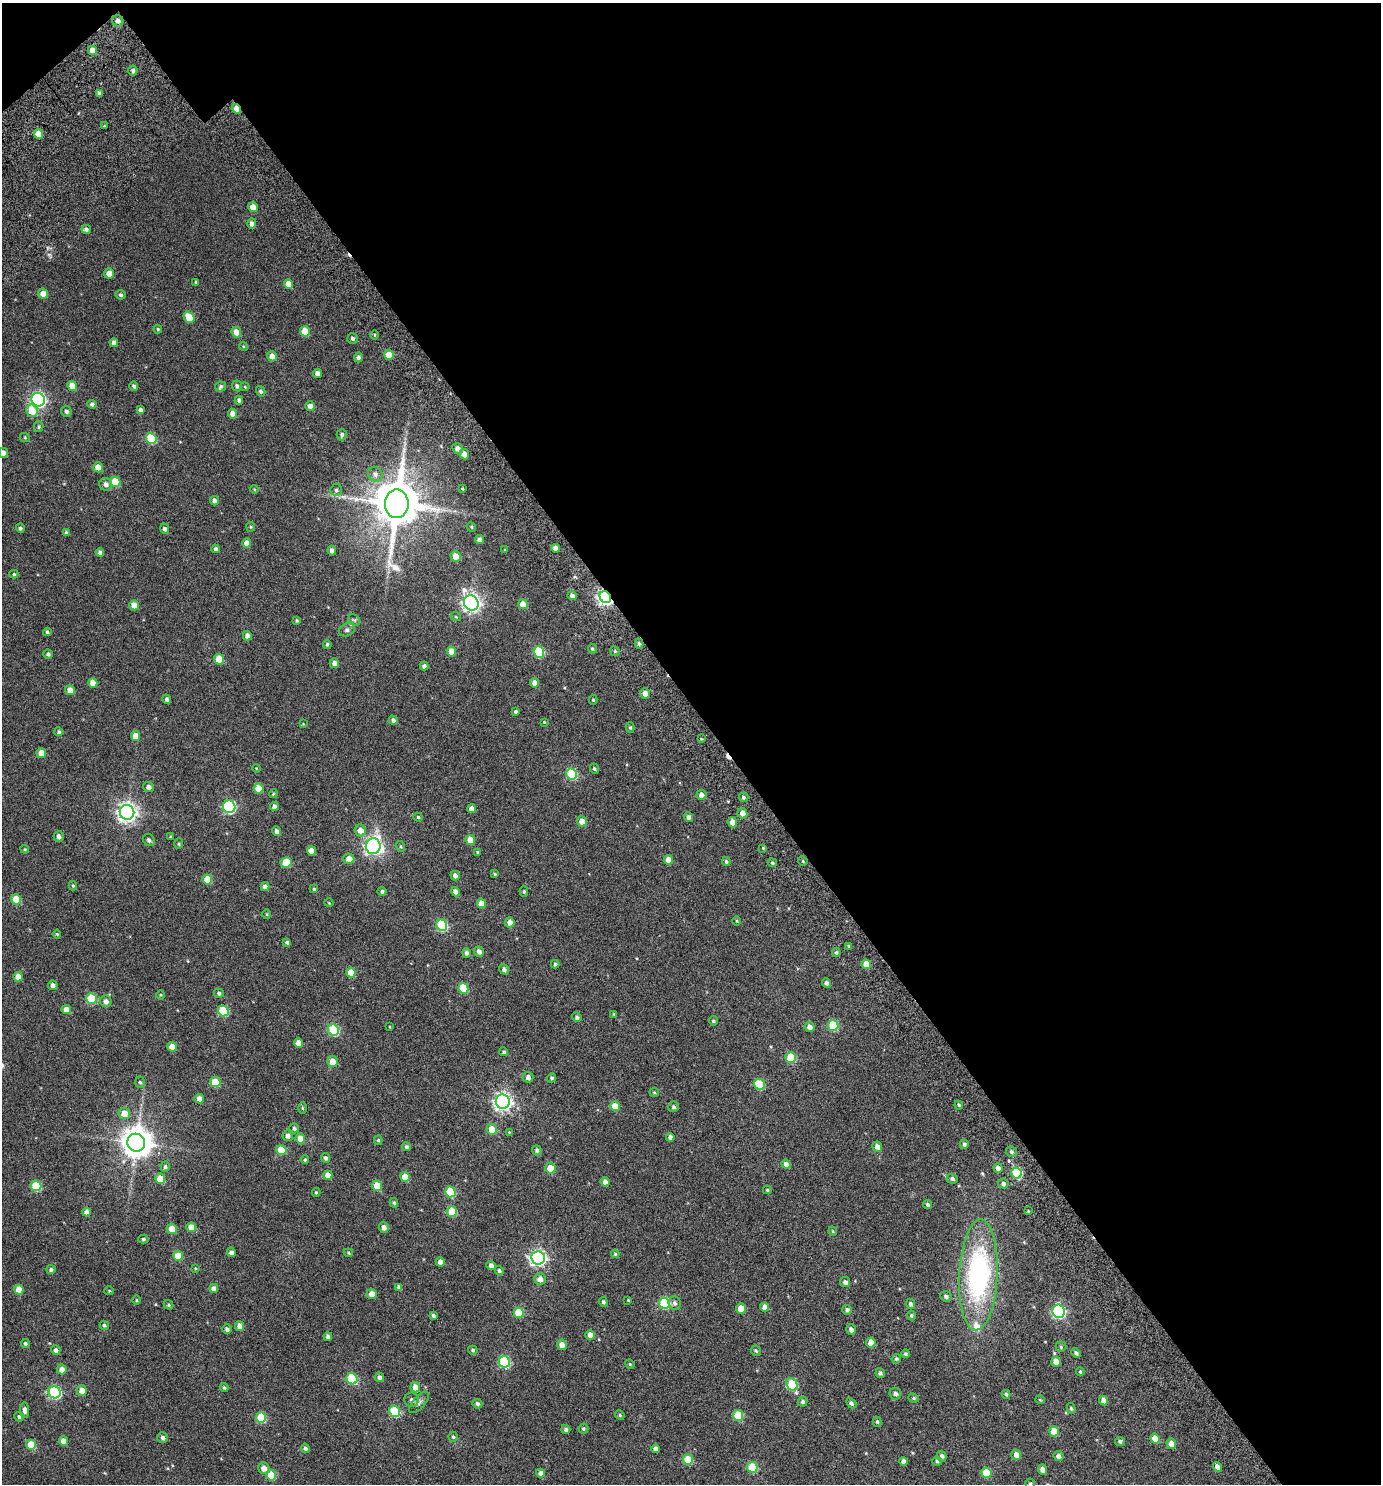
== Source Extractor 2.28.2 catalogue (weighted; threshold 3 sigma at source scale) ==
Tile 2 of 2 x 2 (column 2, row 1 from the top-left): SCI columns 1545-2923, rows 1633-3114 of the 3235 x 3254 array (HDU 1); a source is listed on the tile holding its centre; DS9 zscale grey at full resolution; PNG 1383 x 1486 px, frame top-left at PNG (2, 3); each listed source drawn as its Kron ellipse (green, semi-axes under 4 px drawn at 4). Shown black and unused: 48% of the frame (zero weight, under 3 of 6 exposures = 13% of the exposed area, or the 3 px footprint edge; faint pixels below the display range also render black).
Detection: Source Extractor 2.28.2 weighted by HDU 2 'WHT'; one run over the whole footprint, this tile lists its part. Background 0.0305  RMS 0.013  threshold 0.0541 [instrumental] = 3 sigma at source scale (4.09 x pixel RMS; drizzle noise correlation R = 1.36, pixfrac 0.8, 0.0396/0.0396 arcsec/px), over >= 5 px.
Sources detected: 359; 1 too faint to see at this stretch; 1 inside a brighter object's white glare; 2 cosmic-ray / hot-pixel residue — neither listed nor drawn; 3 inside a brighter listed object's ellipse — not listed separately; the other 352 listed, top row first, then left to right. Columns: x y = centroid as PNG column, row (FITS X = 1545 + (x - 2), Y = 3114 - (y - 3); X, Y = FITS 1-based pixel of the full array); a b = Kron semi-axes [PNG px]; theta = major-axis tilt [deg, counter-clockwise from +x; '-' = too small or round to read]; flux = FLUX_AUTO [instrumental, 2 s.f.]
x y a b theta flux
118 21 6 5 - 4.7
92 50 5 4 - 11
133 71 5 4 - 2.5
99 93 4 3 - 2.9
236 109 5 4 - 7.3
104 126 3 3 - 0.9
38 134 5 4 - 13
253 207 5 4 - 10
252 224 5 4 - 4
86 229 5 4 - 2.3
109 273 5 5 - 8.2
196 282 4 3 - 1.2
289 284 5 4 - 12
43 294 5 5 - 8.9
121 295 5 5 - 2.1
189 317 6 5 - 22
158 329 4 3 - 1.2
305 331 5 5 - 21
236 332 5 4 - 8.7
375 335 5 3 - 1.1
352 338 5 5 - 2.8
114 343 4 4 - 4
243 346 4 3 - 1.1
389 355 5 4 - 15
272 356 5 5 - 5.8
358 357 5 4 - 2.9
318 373 4 4 - 4.6
72 386 5 4 - 14
134 386 4 4 - 2.2
221 386 5 5 - 2.1
237 386 5 5 - 2.8
245 387 4 4 - 1.2
261 391 5 4 - 2.3
38 400 7 6 - 260
239 400 4 4 - 2.8
92 404 4 4 - 2.6
310 406 4 4 - 5.2
141 410 4 4 - 3.1
32 411 6 6 - 22
66 411 5 5 - 3.1
232 414 5 4 - 6.6
39 427 5 5 - 1.8
342 435 5 5 - 2.6
25 438 5 3 - 1.1
151 438 6 5 - 48
458 449 6 5 - 5.9
3 453 5 4 - 4.6
464 454 5 5 - 7.3
98 467 5 4 - 13
375 474 7 7 - 5.1
115 482 5 5 - 26
106 484 6 6 - 4.5
254 489 4 3 - 0.85
462 489 4 3 - 1.1
336 490 6 5 - 2.4
214 501 5 4 - 3.4
397 504 14 12 90 5100
251 527 5 4 - 1.3
471 527 5 4 - 1.2
20 528 4 4 - 2.2
165 529 5 4 - 2.9
66 533 4 4 - 1.8
479 540 4 4 - 3.9
247 543 4 4 - 7.4
555 548 4 4 - 5.1
215 549 4 4 - 2.4
505 550 4 3 - 0.89
332 551 5 4 - 4
100 553 4 4 - 3.4
455 556 5 5 - 10
14 574 4 4 - 1.5
572 596 4 4 - 3.8
605 597 6 5 - 310
471 603 8 7 - 420
523 604 5 5 - 13
134 605 5 5 - 10
456 617 5 3 - 0.92
297 620 4 4 - 1.4
354 620 6 5 - 1.9
347 630 8 6 27 3.3
47 632 4 3 - 1.8
247 636 4 4 - 5.2
327 644 4 3 - 1.5
639 644 5 4 - 2.2
592 649 5 4 - 1.8
451 651 5 4 - 11
615 651 5 4 - 1.4
539 652 6 5 - 51
48 654 5 4 - 2.5
219 659 5 5 - 22
334 663 5 5 - 5.3
424 666 4 4 - 3.2
93 683 5 4 - 10
535 683 4 4 - 6.6
70 690 5 4 - 8.8
645 694 5 4 - 7.6
167 699 5 4 - 2.8
593 700 5 4 - 1.3
516 711 4 3 - 2
393 720 5 4 - 3.2
544 722 4 4 - 0.92
303 724 4 4 - 0.89
630 727 5 4 - 1.4
59 732 4 4 - 2.1
135 736 5 4 - 11
701 739 4 3 - 0.99
41 753 5 4 - 9.3
256 768 4 3 - 0.83
594 769 5 4 - 1.8
571 774 5 5 - 59
148 787 5 5 - 3.9
258 788 5 5 - 15
273 794 4 3 - 1
701 795 5 5 - 5.9
744 797 5 4 - 2.3
274 806 4 4 - 4.3
229 807 6 6 - 130
471 809 4 4 - 5.4
127 812 7 7 - 540
742 813 5 5 - 8.4
418 817 4 4 - 1.3
689 817 5 4 - 3.6
582 821 5 5 - 11
733 822 5 4 - 11
360 830 6 5 - 7.9
277 831 5 4 - 4.5
59 836 5 5 - 4
170 837 4 3 - 1
149 840 6 5 - 2.2
470 840 5 4 - 14
179 844 5 4 - 1.5
373 846 8 7 - 340
400 846 5 3 - 1.1
763 848 3 3 - 1.1
25 849 4 4 - 1.2
311 851 4 4 - 7.7
477 852 3 3 - 0.91
349 859 5 5 - 8.5
668 860 5 4 - 10
803 861 5 4 - 1.3
286 862 5 5 - 23
726 862 4 4 - 2
772 863 5 4 - 1.6
494 874 3 3 - 1.2
455 876 5 4 - 4.4
207 879 5 5 - 21
73 886 4 3 - 1.4
265 887 4 4 - 4.3
314 889 4 4 - 1.4
382 891 4 4 - 2.4
524 891 5 4 - 1.5
456 892 5 4 - 5.5
16 899 5 5 - 21
329 903 4 3 - 0.72
481 903 5 4 - 11
267 914 5 3 - 1
737 921 5 3 - 1
510 922 5 5 - 7.5
442 925 6 5 - 71
57 934 4 4 - 1.3
287 942 4 4 - 2.4
849 946 4 4 - 1.2
479 951 5 4 - 4.7
466 953 5 4 - 2.9
836 953 4 4 - 1.9
555 964 4 3 - 2.2
866 964 5 4 - 15
504 969 5 4 - 3.2
351 973 5 4 - 16
18 977 5 4 - 11
826 983 5 4 - 3.2
53 985 5 4 - 3.9
463 988 5 5 - 33
219 993 5 4 - 2.5
161 995 5 3 - 0.95
91 999 5 5 - 44
106 1001 6 5 - 4.9
66 1010 5 4 - 9.4
223 1011 5 5 - 49
614 1014 4 3 - 1.2
577 1017 5 4 - 2.6
713 1021 4 4 - 1.9
833 1025 5 5 - 52
390 1027 4 2 - 0.77
810 1027 5 5 - 5.9
333 1030 6 5 - 67
299 1043 4 4 - 7.4
172 1047 5 4 - 11
504 1052 4 4 - 1.6
791 1058 5 5 - 39
333 1061 6 5 - 9.8
528 1077 5 5 - 3.9
551 1078 4 4 - 1.9
140 1082 6 4 -71 1.9
215 1082 5 5 - 32
759 1084 6 5 - 42
654 1092 5 4 - 1.2
199 1099 5 4 - 7.2
503 1102 7 7 - 410
959 1105 4 3 - 1.3
615 1106 5 5 - 17
674 1107 5 5 - 2.4
302 1108 6 4 -89 1.3
124 1113 6 5 - 12
294 1128 5 5 - 2.5
492 1129 5 5 - 17
509 1132 4 3 - 0.94
288 1136 5 5 - 4.5
670 1137 4 4 - 4
300 1139 5 5 - 10
378 1140 5 4 - 1.7
136 1143 9 9 - 1700
964 1144 5 4 - 2.3
406 1147 4 4 - 2.2
877 1147 5 5 - 5.7
281 1150 5 5 - 23
537 1150 5 4 - 2.8
1012 1152 6 5 - 2.4
326 1158 5 4 - 2.8
305 1160 4 4 - 1.7
786 1164 5 4 - 5
165 1167 5 4 - 1.9
550 1168 5 5 - 17
998 1168 5 4 - 4.5
1016 1173 5 5 - 63
328 1175 4 4 - 11
405 1177 5 5 - 17
160 1179 5 5 - 18
952 1179 5 5 - 2.9
605 1182 5 4 - 5
1003 1183 5 5 - 3.4
36 1186 5 5 - 49
377 1186 5 5 - 21
767 1190 4 4 - 1.5
316 1192 4 3 - 1.3
450 1192 5 5 - 42
394 1203 5 4 - 1.5
927 1205 5 4 - 2.2
452 1211 5 5 - 38
1028 1211 3 3 - 0.88
87 1212 4 4 - 5.6
191 1227 5 4 - 12
384 1227 6 5 - 5.3
172 1229 5 5 - 11
833 1231 4 4 - 1.3
143 1239 5 4 - 1.8
231 1252 5 4 - 4.4
348 1253 5 4 - 1.3
615 1254 4 3 - 1.3
178 1256 5 5 - 23
538 1258 7 6 - 310
440 1262 4 4 - 5.8
491 1266 5 4 - 3.9
195 1268 3 3 - 0.91
51 1270 4 4 - 2.1
499 1271 5 4 - 2.1
978 1275 55 19 87 190
540 1279 6 5 - 6.8
845 1282 5 5 - 3.4
399 1287 4 4 - 4
214 1288 4 4 - 5.7
19 1290 5 4 - 16
109 1291 5 4 - 1
372 1294 5 5 - 7.4
946 1296 6 5 - 2.9
136 1300 5 3 - 0.93
628 1300 3 3 - 0.83
603 1302 5 4 - 2
664 1303 6 5 - 74
674 1303 7 6 - 2.9
911 1304 5 4 - 2.5
168 1305 5 4 - 1.5
765 1307 4 4 - 7.6
741 1309 5 4 - 16
847 1310 5 5 - 2.5
1059 1311 7 6 - 150
519 1313 5 5 - 27
433 1316 4 3 - 2.1
911 1316 5 4 - 1.7
104 1325 5 4 - 1.8
240 1326 5 4 - 7.2
227 1329 4 4 - 3.2
851 1330 5 4 - 4.6
590 1335 5 4 - 7.1
328 1337 4 4 - 3.2
25 1343 4 4 - 2.1
871 1343 5 4 - 11
562 1345 5 5 - 6.6
1061 1347 5 5 - 1.4
56 1350 5 4 - 3.6
473 1350 5 4 - 1.9
756 1351 5 4 - 1.7
1076 1353 5 4 - 2.6
905 1354 4 4 - 1.7
896 1359 5 4 - 1.7
504 1362 6 5 - 84
1056 1362 5 4 - 9.4
630 1364 5 4 - 1.1
62 1369 5 5 - 7.7
1080 1372 4 3 - 1.5
880 1373 5 4 - 2.3
379 1377 4 4 - 3.1
352 1379 6 5 - 68
792 1384 7 5 -63 51
415 1387 5 5 - 9.4
224 1388 4 3 - 1.7
82 1391 5 5 - 10
55 1392 6 6 - 140
895 1394 6 5 - 3.6
1006 1394 4 4 - 1.7
914 1398 5 4 - 1.6
412 1400 7 7 - 3.4
1040 1400 5 3 - 0.85
1104 1401 5 4 - 7.5
419 1402 13 6 49 4.1
803 1402 5 4 - 2.8
851 1403 6 4 -46 2.6
477 1404 5 4 - 2.7
1071 1408 5 4 - 1.7
25 1410 8 4 -89 4.4
395 1411 6 5 - 66
620 1415 5 4 - 1.4
738 1415 5 5 - 33
19 1417 5 4 - 2.3
261 1417 5 5 - 41
877 1422 5 4 - 1.7
566 1429 4 4 - 2.6
583 1429 5 5 - 1.7
1054 1431 5 4 - 19
163 1437 5 5 - 3
453 1437 5 4 - 1.7
1155 1439 5 4 - 15
63 1441 5 4 - 9.1
1120 1441 5 4 - 2.6
1171 1444 5 5 - 9
31 1445 5 5 - 26
305 1448 5 4 - 2.8
656 1449 4 4 - 5.1
1016 1455 5 5 - 6.9
942 1456 5 4 - 3
1059 1456 5 5 - 4.7
688 1460 5 5 - 38
903 1461 4 4 - 5.1
937 1461 5 4 - 1.5
752 1467 5 5 - 39
1217 1467 5 4 - 5
264 1468 6 5 - 6.8
1042 1470 5 4 - 6.2
541 1473 4 4 - 6.5
986 1473 5 5 - 27
271 1475 5 5 - 26
1030 1484 6 4 -63 2.2
Overlapping masked pixels (flux is a lower limit): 2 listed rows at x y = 236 109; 605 597
Isophote crosses this tile's border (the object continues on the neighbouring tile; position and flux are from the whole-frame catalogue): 2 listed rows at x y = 3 453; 1030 1484